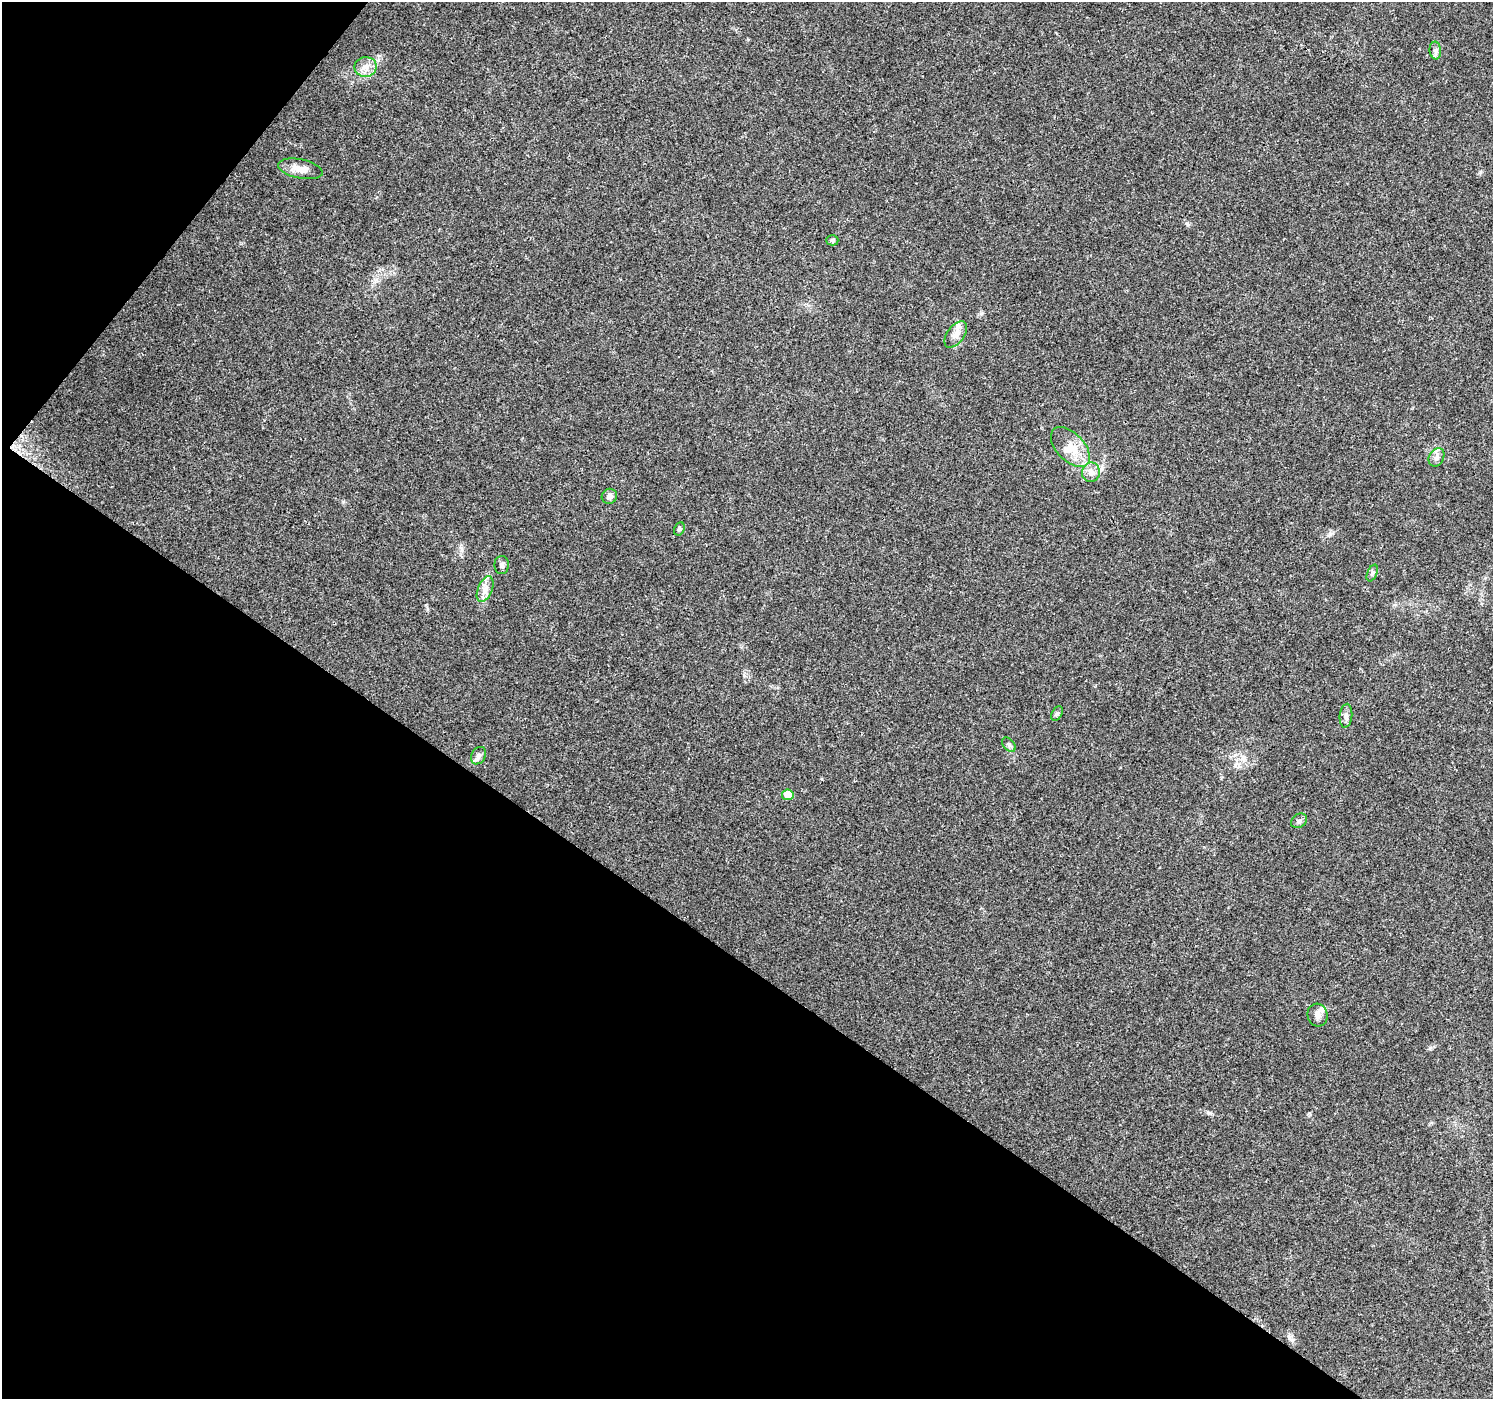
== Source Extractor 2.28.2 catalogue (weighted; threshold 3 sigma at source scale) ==
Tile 9 of 4 x 4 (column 1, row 3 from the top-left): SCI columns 8-1498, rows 1642-3038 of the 5972 x 6010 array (HDU 1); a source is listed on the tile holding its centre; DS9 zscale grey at full resolution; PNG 1495 x 1401 px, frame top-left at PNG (2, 2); each listed source drawn as its Kron ellipse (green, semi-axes under 4 px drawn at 4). Shown black and unused: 35% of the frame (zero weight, under 3 of 4 exposures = <1% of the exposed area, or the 3 px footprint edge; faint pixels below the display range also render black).
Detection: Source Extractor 2.28.2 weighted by HDU 2 'WHT'; one run over the whole footprint, this tile lists its part. Background 0.0748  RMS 0.0045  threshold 0.0201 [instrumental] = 3 sigma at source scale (4.5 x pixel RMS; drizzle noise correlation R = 1.50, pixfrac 1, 0.0396/0.0396 arcsec/px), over >= 5 px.
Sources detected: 22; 1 inside a brighter object's white glare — neither listed nor drawn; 1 inside a brighter listed object's ellipse — not listed separately; the other 20 listed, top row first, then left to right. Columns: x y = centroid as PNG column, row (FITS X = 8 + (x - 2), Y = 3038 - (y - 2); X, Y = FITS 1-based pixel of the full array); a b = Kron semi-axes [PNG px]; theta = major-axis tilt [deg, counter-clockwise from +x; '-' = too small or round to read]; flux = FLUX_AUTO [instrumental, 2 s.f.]
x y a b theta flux
1435 50 9 5 -84 1.4
365 67 11 10 - 3.7
300 169 22 9 -11 5.1
832 240 6 5 - 1
956 334 15 8 53 3.1
1070 447 24 14 -47 8.4
1436 457 10 7 59 1.9
1091 472 10 9 - 2.7
609 496 8 7 - 1.9
679 529 7 5 63 1
502 565 9 7 -89 1.3
1372 573 9 5 66 0.97
485 589 13 7 67 3
1057 714 8 5 62 0.88
1346 716 12 6 84 1.6
1009 744 8 5 -50 0.95
478 756 9 7 58 1.8
788 795 6 5 - 7
1299 821 9 6 32 1.4
1318 1015 11 10 - 2.8
Unlisted compact peaks at least as high as the median listed source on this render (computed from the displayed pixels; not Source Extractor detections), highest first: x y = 1209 1113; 1430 1048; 1187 223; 1330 534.